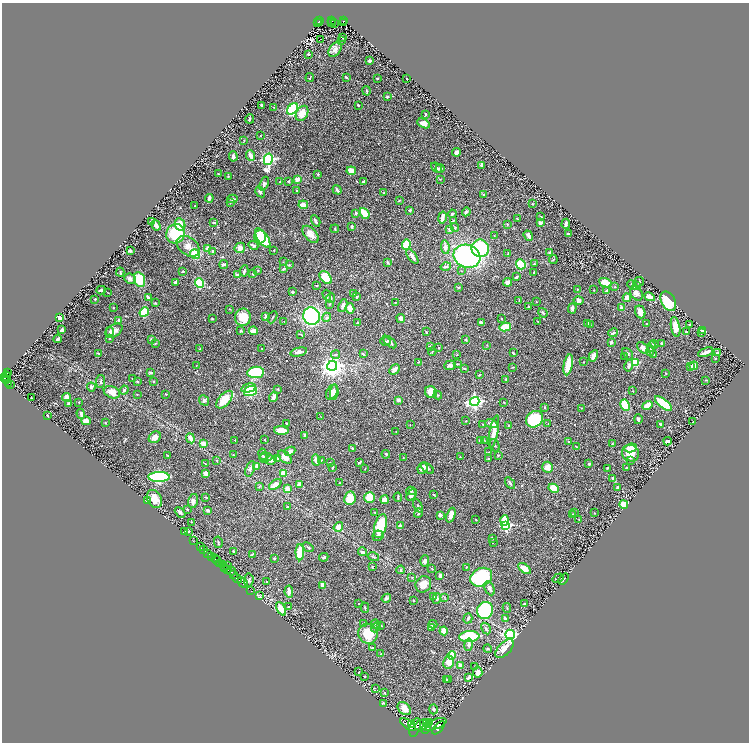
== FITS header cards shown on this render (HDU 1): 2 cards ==
NAXIS1  =                 1494
NAXIS2  =                 1480

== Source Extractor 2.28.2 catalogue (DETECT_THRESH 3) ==
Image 1494 x 1480 px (HDU 1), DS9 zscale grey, zoomed out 1/2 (1 PNG px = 2 x 2 image px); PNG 751 x 744 px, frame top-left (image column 2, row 1479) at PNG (2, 3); each listed source drawn as its Kron ellipse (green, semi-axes under 4 px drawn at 4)
Background 0.609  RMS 0.018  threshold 0.0539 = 3 sigma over >= 5 px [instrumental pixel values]
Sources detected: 576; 30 cannot appear on this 1/2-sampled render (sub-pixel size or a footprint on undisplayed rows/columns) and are neither listed nor drawn; of the other 546, the 500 brightest by FLUX_AUTO listed and drawn (46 fainter detections omitted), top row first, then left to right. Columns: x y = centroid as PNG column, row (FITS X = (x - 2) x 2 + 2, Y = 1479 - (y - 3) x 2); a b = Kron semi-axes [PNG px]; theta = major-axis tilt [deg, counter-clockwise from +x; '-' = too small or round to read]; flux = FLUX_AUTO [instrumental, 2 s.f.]
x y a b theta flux
320 21 2 2 - 77
331 21 2 2 - 69
343 21 2 2 - 58
318 23 2 1 - 11
320 23 2 1 - 24
332 23 2 1 - 18
334 23 2 1 - 6.4
343 23 2 1 - 13
342 38 3 2 - 1.4
321 39 2 1 - 1.9
342 40 2 2 - 1.4
335 50 8 5 53 19
308 54 3 3 - 4
369 61 3 2 - 7.3
346 77 2 2 - 4.3
310 78 4 1 - 1.9
377 78 2 2 - 2.5
407 79 2 2 - 2.7
366 91 4 3 - 2.5
387 97 2 2 - 7.1
262 105 2 2 - 27
358 105 2 2 - 4.6
274 107 4 2 - 1.7
292 109 6 4 47 270
302 113 8 5 61 39
425 114 2 2 - 4
250 119 5 2 - 3.2
423 123 7 4 -28 25
261 136 3 2 - 1.6
244 140 2 2 - 1.5
456 152 4 4 - 10
233 156 5 2 - 11
251 156 5 3 - 27
268 159 6 4 78 640
481 165 4 2 - 7.6
436 168 6 3 -41 8.7
440 168 4 3 - 7.1
351 171 5 4 - 35
218 174 3 2 - 2.3
318 174 2 2 - 3.5
228 176 3 2 - 1.9
297 179 3 2 - 33
440 179 3 2 - 1.4
288 181 3 2 - 2.8
363 181 3 2 - 2.8
280 182 2 2 - 1.9
264 184 7 4 69 8.7
296 190 3 2 - 2
337 190 5 2 - 8.9
260 192 6 4 -59 8.3
384 193 3 2 - 3
483 195 3 2 - 4.1
209 198 4 3 - 9.5
232 199 5 3 - 8.2
399 200 3 2 - 2.1
230 202 3 3 - 3
532 204 3 2 - 2
303 205 5 4 - 27
195 206 2 2 - 3.4
410 210 3 2 - 3.8
466 212 4 3 - 6.6
356 213 2 2 - 17
365 213 6 3 -52 72
452 214 4 3 - 5.4
541 217 3 2 - 3.7
442 218 6 2 79 22
517 219 3 1 - 1.5
453 220 4 2 - 1.9
152 221 4 2 - 4.7
316 221 6 3 -60 9.9
214 223 4 2 - 3.4
540 223 3 3 - 13
180 224 6 5 - 54
507 224 4 4 - 3.3
566 224 5 3 - 6.9
156 225 6 4 -60 14
352 227 4 3 - 5.7
455 227 4 4 - 3.7
335 229 4 2 - 2.2
450 229 3 3 - 13
175 234 10 9 - 160
310 234 10 6 -48 28
568 234 3 2 - 4.2
494 236 2 2 - 1.4
528 236 5 3 - 15
260 237 6 6 - 130
263 238 11 5 -55 110
253 245 5 2 - 7.3
406 245 5 4 - 82
188 246 13 8 -39 35
445 247 7 4 -84 18
207 248 4 3 - 15
240 248 5 5 - 16
480 248 9 8 - 270
274 250 3 2 - 1.7
130 251 3 3 - 7.8
212 251 3 3 - 3.7
550 252 3 2 - 4.4
195 254 5 4 - 87
508 254 2 2 - 2.8
412 256 8 3 -54 21
467 256 14 11 -20 650
553 260 4 3 - 4.4
283 262 2 2 - 1.6
387 263 4 3 - 3.7
224 264 4 2 - 8.7
521 264 5 4 - 94
534 264 3 3 - 3.3
289 265 3 3 - 3
446 266 5 3 - 6.4
283 269 3 2 - 3.4
258 270 3 2 - 1.4
183 271 3 2 - 4.2
244 271 6 2 81 5.8
461 271 3 2 - 2
120 272 4 2 - 2.7
534 272 3 2 - 1.9
253 274 2 2 - 2
238 275 3 2 - 8.9
326 277 7 5 -46 82
517 277 3 2 - 6.3
130 279 6 5 - 11
139 280 7 5 -73 100
175 282 4 3 - 6.9
507 282 4 4 - 11
639 282 5 4 - 5.6
200 283 5 4 - 140
605 283 6 4 -24 48
632 285 5 3 - 5.5
316 286 3 2 - 2.2
636 286 3 3 - 2.2
615 287 2 2 - 2.8
458 288 3 2 - 2
577 289 3 3 - 2.2
101 290 4 2 - 7.4
594 290 2 2 - 1.8
607 291 4 3 - 7.1
108 292 3 1 - 1.5
292 292 3 2 - 4.2
636 293 8 5 -58 14
354 294 4 2 - 2.5
327 295 5 3 - 4.9
148 297 4 2 - 7.1
357 297 2 2 - 4.7
649 297 5 3 - 30
331 298 5 3 - 4
627 298 4 3 - 31
95 299 2 2 - 3
519 300 4 2 - 2.4
579 300 5 4 - 8
668 301 10 7 -61 130
536 302 3 2 - 1.5
155 303 3 2 - 3.2
395 303 3 2 - 2.6
330 304 4 3 - 3
343 305 7 3 69 14
528 307 3 2 - 5.8
621 307 3 3 - 11
113 308 2 2 - 1.8
350 308 5 3 - 47
572 308 5 3 - 11
229 309 2 2 - 1.6
144 312 5 4 - 130
640 312 6 5 - 29
543 313 5 2 - 4.3
311 316 9 8 - 450
243 317 8 8 - 66
266 317 4 3 - 20
272 317 6 2 63 2.9
326 317 5 3 - 4.6
59 318 3 3 - 18
401 318 4 3 - 22
501 318 3 2 - 2.3
212 319 2 2 - 2.2
119 320 2 2 - 34
538 321 4 1 - 1.5
284 322 2 2 - 1.5
357 323 4 3 - 3.5
481 323 4 3 - 10
588 323 4 3 - 7.9
646 323 3 2 - 2.4
590 325 3 2 - 2.3
689 325 3 3 - 3.8
505 327 6 4 10 68
675 327 10 4 -80 41
62 330 3 2 - 10
703 330 4 3 - 11
114 331 9 6 31 18
240 331 3 3 - 5.5
253 331 4 3 - 34
110 332 5 4 - 7.2
426 332 3 2 - 2.6
686 332 4 3 - 4.4
613 333 5 3 - 6.6
701 333 3 3 - 6.8
301 334 3 2 - 2.4
109 338 2 2 - 1.5
58 339 4 2 - 6.5
151 339 2 2 - 5.9
465 339 3 2 - 4.6
386 341 5 3 - 4.4
390 342 8 3 -42 9.2
611 342 4 3 - 6.3
155 343 3 3 - 2.6
654 344 4 3 - 6.5
661 344 3 2 - 5.1
487 345 3 3 - 2
430 346 2 2 - 7.9
651 346 5 3 - 5.2
439 348 2 2 - 2.1
643 348 7 4 -41 26
200 349 3 3 - 2.1
262 349 2 1 - 2
432 351 4 2 - 2.3
650 351 5 4 - 10
299 352 8 4 13 12
706 352 8 2 23 14
513 353 3 3 - 5.7
717 353 3 2 - 7.5
99 354 3 2 - 3.1
363 354 4 3 - 3.7
628 354 6 3 -51 7
654 354 3 2 - 2.3
336 355 4 3 - 4.7
457 355 3 2 - 1.4
593 356 6 4 62 19
625 357 3 3 - 5.1
715 359 2 1 - 1.7
419 362 3 2 - 2
584 362 2 1 - 1.6
635 362 4 3 - 98
457 364 3 2 - 2.4
450 365 6 4 20 10
568 365 11 4 80 62
196 366 3 2 - 1.5
332 366 5 5 - 1800
629 366 6 4 75 8.3
691 366 3 3 - 3.6
694 366 4 3 - 18
513 367 2 2 - 2.2
464 368 3 2 - 3
394 369 6 3 46 20
151 372 4 3 - 5.3
256 372 8 5 7 200
7 373 3 2 - 44
666 373 2 2 - 1.8
480 375 3 2 - 1.7
6 376 5 3 - 320
3 378 3 2 - 310
132 379 2 2 - 1.8
506 379 3 2 - 3
706 380 2 2 - 2.2
6 381 3 2 - 190
101 381 6 3 84 4.5
137 381 4 3 - 3.6
153 381 3 2 - 3.2
8 383 2 2 - 49
10 385 2 1 - 12
91 387 4 3 - 7.4
248 388 7 4 16 23
277 389 3 2 - 2.1
124 390 4 3 - 8
250 391 7 4 19 140
632 391 3 2 - 1.5
112 392 8 5 -22 35
332 392 8 5 66 25
334 392 7 4 82 18
431 392 6 5 - 41
137 394 3 2 - 1.4
166 394 2 2 - 3.5
438 395 4 3 - 4
66 397 4 3 - 32
273 397 5 4 - 14
31 398 2 1 - 1.5
204 400 5 4 - 6.8
225 400 11 5 48 55
398 400 3 3 - 11
475 401 5 4 - 880
79 402 3 2 - 2.4
504 402 3 2 - 2
68 404 4 3 - 6.3
663 404 10 3 -39 170
625 405 6 4 -64 76
647 405 5 3 - 62
545 407 2 2 - 5.4
581 408 2 2 - 1.3
81 414 5 3 - 11
47 416 2 2 - 2.5
321 417 2 2 - 1.4
534 419 9 7 39 200
638 419 5 3 - 7.9
86 421 4 4 - 24
466 421 2 2 - 1.3
105 422 3 2 - 2.7
693 422 2 2 - 3.4
548 423 3 2 - 2
286 424 3 2 - 3.3
491 424 6 3 -21 12
410 425 3 3 - 1.6
483 425 3 2 - 2.1
508 425 2 2 - 2.2
661 425 4 3 - 7.3
281 430 7 4 -2 46
396 431 2 2 - 1.5
494 432 17 3 78 60
305 435 3 3 - 6.4
155 437 6 5 - 24
190 438 5 3 - 28
264 439 2 2 - 1.5
235 440 3 2 - 2
480 440 3 3 - 7.6
485 441 3 2 - 1.8
568 441 3 2 - 1.5
668 441 4 2 - 12
203 443 3 3 - 23
612 444 3 3 - 2.3
495 445 6 2 -65 4.2
576 447 4 2 - 1.9
352 448 3 3 - 5.9
631 448 6 4 7 47
290 451 5 4 - 16
489 452 2 2 - 1.6
630 453 9 8 - 48
263 454 6 3 -80 4.9
386 454 4 3 - 3.5
168 455 3 2 - 2
233 455 3 2 - 3.4
498 455 3 2 - 4
264 457 5 4 - 5.7
266 457 6 3 9 6.9
285 457 8 5 -42 24
403 457 3 2 - 1.6
460 457 3 2 - 2.4
277 459 3 2 - 4.4
488 459 3 2 - 3.3
271 460 6 4 10 11
316 460 6 3 -76 18
321 460 4 3 - 3.2
630 460 3 2 - 2.8
217 461 3 2 - 2
359 462 4 2 - 4.5
330 463 3 2 - 2.6
205 464 3 2 - 1.7
589 464 3 3 - 6.5
257 466 4 3 - 26
333 467 2 2 - 2.7
547 467 5 5 - 23
627 467 3 2 - 2.2
422 468 6 4 63 23
427 468 7 3 -37 8.7
607 468 3 2 - 2.1
250 469 8 4 69 7.6
365 469 3 2 - 1.4
283 473 2 2 - 69
206 474 4 3 - 22
159 477 10 5 1 370
613 478 4 2 - 6.4
340 483 2 2 - 1.9
510 483 6 3 -57 7.4
299 484 4 3 - 15
275 485 7 4 37 26
259 487 3 2 - 2.3
617 487 3 2 - 5.3
554 488 5 4 - 54
287 489 3 3 - 22
411 491 5 4 - 4.8
434 494 4 3 - 3.3
411 495 6 3 51 20
206 497 4 2 - 2.2
369 497 5 5 - 81
398 497 4 2 - 3.3
350 498 7 5 79 70
154 499 9 7 -59 36
148 500 3 2 - 1.8
384 500 4 4 - 26
193 501 7 5 76 12
624 504 4 4 - 86
418 506 7 3 -65 5.7
287 507 4 3 - 4.4
187 509 3 2 - 3.1
208 510 3 2 - 8.7
180 512 6 3 -44 10
375 512 3 2 - 1.8
575 512 3 2 - 1.9
418 513 5 2 - 3.2
594 513 2 1 - 1.9
440 515 3 3 - 8.2
451 515 8 4 69 26
572 515 3 3 - 3.8
579 519 3 2 - 1.7
476 520 2 2 - 2.1
504 520 5 4 - 66
192 522 3 2 - 2.3
505 525 4 3 - 370
380 526 12 6 74 150
400 526 4 3 - 7.6
338 527 5 4 - 28
184 531 3 2 - 2.7
188 531 3 2 - 3.7
378 536 6 5 - 8.3
492 539 4 4 - 3.4
193 541 2 1 - 7
218 542 6 3 -79 4.8
494 542 3 2 - 1.5
200 547 3 2 - 59
308 547 6 3 -37 4.7
204 550 2 1 - 4.3
233 551 3 2 - 3.3
300 552 8 4 89 87
362 552 4 3 - 12
208 553 4 2 - 85
252 554 4 3 - 2.7
211 556 2 2 - 140
324 557 5 3 - 4.9
373 557 6 2 -12 3.3
215 558 3 1 - 56
274 559 3 2 - 4.4
217 561 5 2 - 260
425 561 6 4 87 12
219 563 2 1 - 52
222 564 3 3 - 320
227 566 2 1 - 62
372 566 3 3 - 3.9
224 567 4 2 - 160
466 567 3 2 - 1.4
431 568 3 2 - 2.2
524 568 7 4 -38 31
227 570 2 2 - 63
401 570 4 3 - 3.8
232 571 4 2 - 240
234 574 3 2 - 47
440 575 3 2 - 5.8
481 577 11 9 28 460
237 578 5 2 - 640
412 578 3 3 - 2.4
558 578 6 2 33 2.6
564 579 6 2 51 4
249 580 7 5 85 10
266 582 2 2 - 4.5
242 583 6 2 -45 680
423 584 8 7 - 35
323 585 4 3 - 20
490 588 7 4 -64 12
251 591 2 1 - 31
289 592 6 3 -84 26
259 595 4 2 - 2.9
434 597 3 2 - 2.1
444 597 3 2 - 1.9
386 598 5 4 - 6.3
437 599 5 3 - 7
413 600 3 2 - 2.8
359 604 2 2 - 2.2
524 604 4 3 - 3.6
288 607 3 2 - 2
365 608 5 2 - 4.1
507 608 5 2 - 2.5
281 609 7 3 -63 44
485 610 8 8 - 290
468 618 5 3 - 6.1
505 618 4 3 - 7.2
364 623 2 2 - 1.7
375 624 5 3 - 7.2
433 624 4 3 - 3.7
381 626 3 3 - 3.2
376 627 6 4 51 7.5
431 627 3 3 - 24
486 628 6 3 -59 7.8
444 631 4 3 - 40
368 634 10 9 - 95
510 634 5 4 - 530
469 636 10 5 5 220
468 645 6 4 78 9.8
372 648 4 2 - 3.7
488 649 4 3 - 5.7
505 649 11 6 47 31
381 654 4 3 - 2.7
452 656 4 4 - 57
449 662 6 5 - 41
460 665 3 3 - 12
475 666 3 2 - 2
359 672 3 2 - 2.1
478 672 5 4 - 22
365 676 2 1 - 1.8
468 678 4 2 - 6.6
447 680 3 3 - 3.3
449 680 3 2 - 1.9
375 688 2 2 - 1.6
385 693 2 2 - 4.4
383 703 4 3 - 6
404 708 7 5 -42 22
433 709 5 3 - 6.3
430 723 3 2 - 200
412 724 3 2 - 650
427 724 4 1 - 300
434 724 12 5 19 1900
408 725 9 4 -36 2300
422 725 7 5 23 1300
415 728 9 5 72 2400
426 728 6 4 61 850
438 728 8 3 47 1100
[46 fainter detections neither listed nor drawn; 30 sub-pixel or undisplayed-footprint detections neither listed nor drawn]